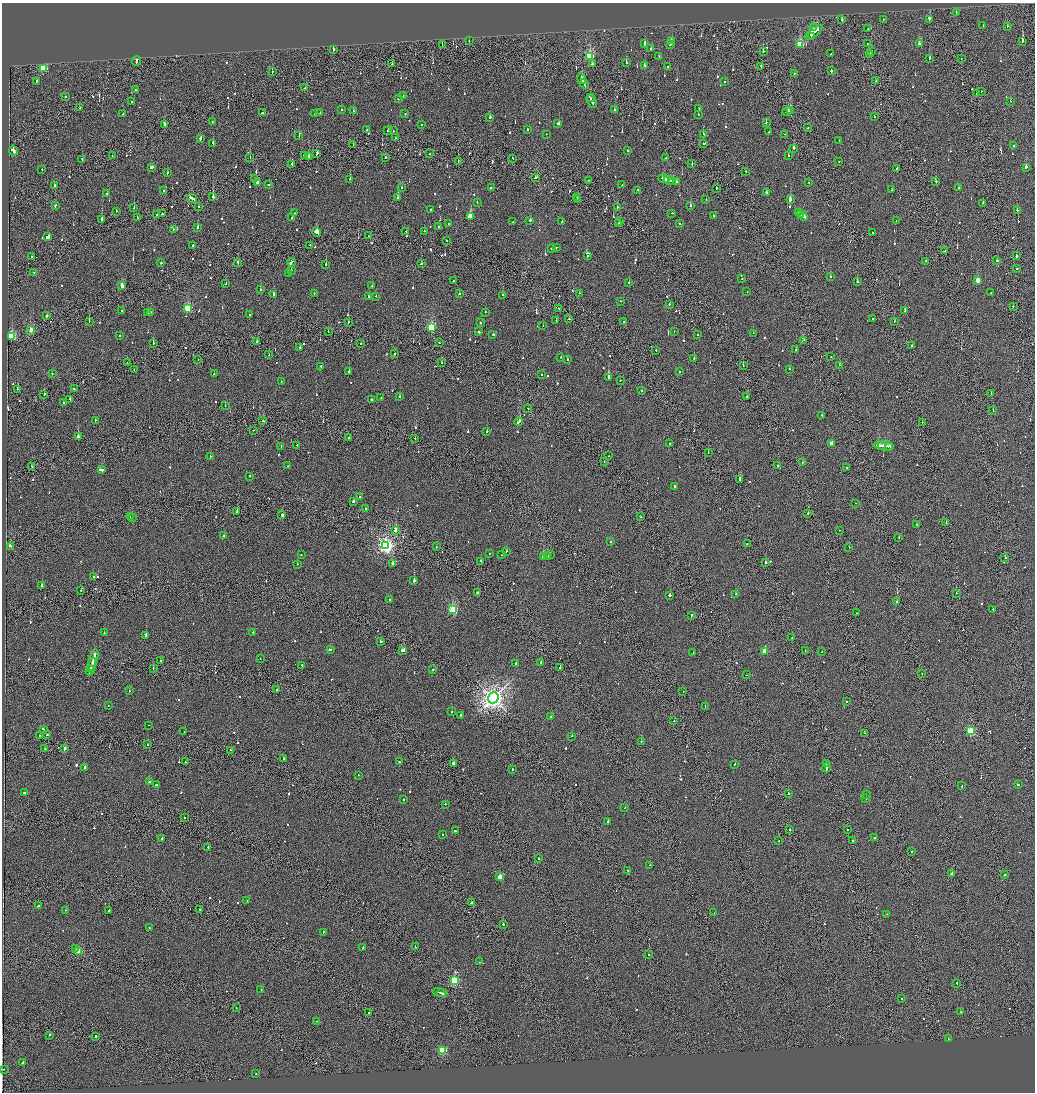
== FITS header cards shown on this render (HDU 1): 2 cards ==
NAXIS1  =                 2065
NAXIS2  =                 2180

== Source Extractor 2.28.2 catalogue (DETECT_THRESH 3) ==
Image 2065 x 2180 px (HDU 1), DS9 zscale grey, zoomed out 1/2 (1 PNG px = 2 x 2 image px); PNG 1037 x 1094 px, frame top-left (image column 1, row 2179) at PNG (2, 3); each listed source drawn as its Kron ellipse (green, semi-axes under 4 px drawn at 4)
Background -0.106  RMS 0.066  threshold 0.199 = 3 sigma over >= 5 px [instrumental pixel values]
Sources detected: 994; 56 cannot appear on this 1/2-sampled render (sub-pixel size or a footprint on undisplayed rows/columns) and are neither listed nor drawn; of the other 938, the 500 brightest by FLUX_AUTO listed and drawn (438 fainter detections omitted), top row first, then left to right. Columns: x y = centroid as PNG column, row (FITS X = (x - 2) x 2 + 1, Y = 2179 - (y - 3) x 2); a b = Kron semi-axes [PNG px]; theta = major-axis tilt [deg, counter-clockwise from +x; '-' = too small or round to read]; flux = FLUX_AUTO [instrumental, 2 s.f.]
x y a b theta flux
956 12 2 1 - 80
883 19 2 2 - 86
929 19 3 2 - 390
842 20 2 2 - 78
983 26 2 2 - 71
1007 26 2 2 - 120
813 27 3 2 - 96
868 28 2 2 - 75
814 32 10 2 37 580
811 37 2 2 - 450
671 40 2 2 - 430
469 41 2 1 - 110
1022 41 2 2 - 490
645 43 3 2 - 200
670 44 3 2 - 220
867 44 2 1 - 96
919 44 3 2 - 64
442 45 2 1 - 140
800 45 3 3 - 740
651 48 2 2 - 72
333 50 2 2 - 330
763 51 2 1 - 300
871 52 3 2 - 310
831 54 2 1 - 110
870 54 3 1 - 300
590 57 4 3 - 1100
659 57 2 2 - 60
929 58 2 2 - 69
961 59 2 1 - 290
136 61 5 2 - 310
626 63 2 2 - 97
392 64 2 2 - 64
592 64 2 2 - 86
645 66 2 2 - 130
668 67 2 1 - 83
761 67 2 2 - 69
43 68 3 3 - 890
831 71 2 2 - 210
272 72 2 1 - 73
794 73 2 2 - 150
582 78 5 2 - 330
36 81 2 2 - 360
876 81 2 1 - 120
724 82 2 1 - 83
584 84 5 2 - 290
305 88 2 2 - 150
135 90 2 2 - 97
981 91 2 2 - 81
976 94 2 1 - 71
65 96 2 2 - 59
403 96 2 2 - 67
590 98 4 1 - 220
398 99 2 1 - 65
131 101 2 1 - 79
592 101 7 2 -61 450
1010 101 2 2 - 83
80 108 2 1 - 73
699 108 2 2 - 62
342 109 2 2 - 59
614 110 2 2 - 130
790 110 3 2 - 240
353 111 2 2 - 58
787 112 5 2 - 280
262 113 2 2 - 210
320 113 2 2 - 61
123 114 2 2 - 77
315 114 2 2 - 130
405 114 2 2 - 89
698 115 2 1 - 110
874 117 2 2 - 61
489 118 2 2 - 160
212 122 2 2 - 81
766 123 2 2 - 120
164 124 3 2 - 84
558 124 3 2 - 220
421 125 2 1 - 180
807 128 2 1 - 110
528 129 2 2 - 160
367 130 2 2 - 170
388 131 2 2 - 570
393 131 2 2 - 61
769 132 2 2 - 96
546 134 2 1 - 71
703 134 2 2 - 59
785 134 2 1 - 91
299 136 2 2 - 180
200 138 3 2 - 360
395 138 2 1 - 58
839 140 2 2 - 60
213 143 2 2 - 510
704 143 3 2 - 230
353 144 2 1 - 60
1014 145 2 1 - 610
794 148 2 2 - 450
628 150 2 2 - 300
13 151 5 2 - 510
430 153 2 2 - 98
317 154 3 2 - 360
304 155 2 2 - 92
112 156 2 1 - 72
309 156 2 2 - 580
789 156 2 2 - 140
250 157 2 2 - 61
386 157 2 2 - 65
512 158 3 1 - 65
666 158 2 2 - 190
82 159 2 2 - 95
458 162 2 2 - 100
839 162 2 2 - 100
692 163 2 1 - 98
292 164 3 2 - 96
151 167 3 2 - 220
1026 167 2 2 - 850
897 168 4 2 - 350
42 169 2 2 - 59
746 171 2 1 - 68
167 173 2 2 - 190
535 178 2 2 - 250
254 179 2 2 - 100
350 179 2 2 - 200
664 179 5 2 - 400
588 180 2 2 - 60
669 181 6 2 -15 410
673 181 3 2 - 230
936 181 2 2 - 110
676 182 3 2 - 190
809 182 2 2 - 90
257 183 2 2 - 160
269 184 2 2 - 60
622 185 2 2 - 77
54 186 2 2 - 120
491 187 2 2 - 100
402 188 2 2 - 70
716 188 2 2 - 63
958 188 2 2 - 64
638 190 2 2 - 67
892 190 2 2 - 70
163 191 2 1 - 69
766 193 2 2 - 260
107 194 2 2 - 66
213 197 2 2 - 450
577 197 2 1 - 59
192 198 5 2 - 420
398 198 2 2 - 590
578 199 2 2 - 140
706 200 2 1 - 80
790 200 3 2 - 740
477 202 2 2 - 76
983 203 2 2 - 100
55 206 2 2 - 95
199 206 2 2 - 81
691 206 2 2 - 270
617 207 2 1 - 170
134 208 2 2 - 100
431 210 2 2 - 94
1017 210 2 2 - 180
116 211 2 2 - 60
294 213 2 2 - 130
672 213 2 2 - 110
798 213 2 2 - 120
162 214 2 2 - 130
800 214 3 2 - 180
157 215 2 1 - 340
713 215 2 2 - 160
804 216 5 2 - 390
470 217 3 2 - 360
137 218 2 1 - 380
292 218 2 2 - 330
102 219 2 2 - 500
530 220 2 2 - 500
896 220 2 2 - 68
513 222 2 2 - 58
562 222 2 1 - 110
620 222 2 1 - 180
449 223 2 2 - 140
618 223 2 1 - 160
679 224 2 1 - 89
439 227 2 1 - 60
197 228 2 2 - 170
173 229 2 2 - 97
406 231 2 2 - 110
424 231 2 2 - 60
317 232 5 2 - 16000
872 233 2 1 - 68
369 236 2 2 - 62
48 237 3 2 - 4800
447 240 2 1 - 67
310 245 2 1 - 70
193 246 3 2 - 320
556 247 2 1 - 60
551 248 2 2 - 78
944 251 3 2 - 180
32 256 2 2 - 240
587 256 2 2 - 110
1016 256 2 2 - 200
997 260 2 2 - 99
926 261 2 2 - 68
238 262 2 1 - 150
291 262 4 2 - 290
161 263 2 2 - 130
326 264 2 2 - 110
421 264 2 2 - 110
1017 269 2 2 - 90
291 270 2 1 - 84
34 272 2 1 - 59
288 274 2 2 - 160
830 277 2 2 - 71
742 279 2 2 - 77
453 281 2 2 - 110
977 281 3 2 - 180
629 282 2 2 - 76
857 282 2 2 - 340
226 284 2 2 - 60
122 286 3 2 - 150
372 286 2 2 - 310
261 290 2 2 - 84
747 292 2 2 - 120
314 293 2 1 - 410
579 293 2 2 - 90
991 293 2 1 - 73
460 294 2 2 - 210
274 295 2 2 - 170
503 295 2 2 - 73
369 296 3 2 - 1200
376 296 2 2 - 130
620 301 2 2 - 62
669 304 2 2 - 110
1013 307 2 1 - 67
188 308 3 3 - 800
559 308 2 1 - 100
905 310 2 2 - 100
122 311 2 2 - 120
150 312 2 2 - 120
485 312 2 2 - 80
148 313 2 2 - 76
249 315 2 2 - 84
47 316 3 2 - 150
873 318 2 2 - 130
569 319 2 2 - 97
89 321 3 2 - 240
556 321 2 1 - 76
894 321 2 2 - 86
348 322 2 2 - 82
623 322 2 2 - 130
480 323 2 2 - 170
543 325 2 2 - 88
431 328 3 3 - 1200
31 330 3 2 - 140
674 331 2 2 - 63
328 332 2 1 - 63
478 332 3 2 - 290
753 333 2 2 - 66
493 334 2 1 - 420
698 334 2 1 - 170
119 335 2 2 - 66
11 337 4 3 - 970
257 341 2 2 - 190
803 341 4 2 - 89
153 343 2 2 - 180
439 343 2 2 - 86
360 344 2 1 - 92
911 346 2 1 - 120
300 347 2 2 - 69
656 350 2 2 - 74
796 350 2 2 - 130
394 354 2 2 - 100
268 355 2 1 - 140
561 357 2 2 - 76
831 357 2 2 - 71
694 358 2 2 - 200
198 359 2 1 - 85
567 359 2 2 - 110
127 363 2 1 - 180
442 363 2 1 - 140
743 365 2 1 - 93
839 365 2 2 - 65
321 367 2 2 - 120
789 369 2 2 - 58
134 370 2 1 - 69
349 372 2 2 - 130
679 372 2 2 - 77
52 373 2 2 - 130
214 374 2 2 - 71
541 374 2 2 - 100
608 378 2 2 - 1600
620 380 2 2 - 95
281 381 2 2 - 68
17 389 2 2 - 58
74 389 2 2 - 110
641 391 2 2 - 270
44 394 2 2 - 270
991 394 2 2 - 83
381 397 2 2 - 72
400 397 2 2 - 88
747 397 2 2 - 84
70 399 2 2 - 87
371 399 2 2 - 300
63 403 2 2 - 90
225 405 2 2 - 88
528 408 2 1 - 430
993 411 2 2 - 370
822 415 2 2 - 59
95 420 2 2 - 65
263 421 3 2 - 160
519 422 4 2 - 330
922 422 2 2 - 61
254 430 2 1 - 61
487 432 2 2 - 300
78 437 2 2 - 540
349 437 2 2 - 140
415 438 2 1 - 170
669 443 2 2 - 69
831 444 3 2 - 170
297 445 2 1 - 120
879 445 6 2 -9 420
885 446 8 2 -10 540
889 446 3 1 - 300
281 447 2 2 - 71
708 453 2 1 - 59
210 456 2 2 - 65
608 456 2 1 - 170
604 461 2 2 - 64
802 462 2 2 - 78
32 466 2 2 - 120
287 466 2 2 - 66
777 466 2 2 - 73
846 468 2 2 - 140
101 470 3 2 - 700
250 476 2 2 - 83
740 479 4 2 - 860
675 486 3 2 - 120
360 497 2 2 - 62
353 501 2 2 - 310
855 503 2 2 - 64
365 508 2 2 - 68
237 511 2 1 - 340
808 513 2 2 - 1200
282 514 3 2 - 1100
130 517 2 1 - 600
641 517 2 1 - 59
132 518 2 1 - 140
946 522 2 2 - 360
917 524 2 2 - 210
395 530 2 2 - 680
839 530 2 2 - 64
224 536 2 2 - 180
899 538 2 2 - 78
610 541 2 2 - 69
747 544 2 1 - 87
386 545 4 4 - 4000
10 546 4 2 - 230
436 547 2 2 - 80
849 547 2 2 - 71
506 551 2 2 - 210
490 553 2 1 - 150
301 555 2 2 - 59
502 555 2 2 - 71
550 555 2 1 - 350
548 556 2 1 - 190
544 557 3 2 - 910
1005 558 2 1 - 530
481 561 2 2 - 130
393 563 2 2 - 320
766 563 2 2 - 450
297 564 2 2 - 87
94 577 2 2 - 190
414 581 2 2 - 1200
41 586 2 2 - 630
81 590 2 1 - 100
477 593 2 2 - 1200
956 593 2 1 - 120
735 594 3 2 - 110
669 595 2 2 - 620
389 599 2 2 - 84
897 602 2 2 - 100
993 609 2 2 - 59
453 610 3 3 - 1400
857 613 2 1 - 84
691 616 4 1 - 180
253 632 2 2 - 81
104 633 2 2 - 96
146 636 2 2 - 1000
792 638 2 1 - 110
381 641 3 2 - 190
330 649 3 2 - 200
403 650 3 2 - 520
765 651 3 3 - 340
805 651 2 2 - 120
693 652 2 2 - 90
822 652 2 1 - 89
260 658 2 1 - 76
93 660 11 2 75 800
161 661 2 1 - 68
541 662 2 2 - 61
516 663 2 2 - 81
92 665 8 2 75 470
302 665 2 2 - 91
560 668 2 1 - 88
153 669 2 1 - 61
90 670 5 2 - 340
433 670 2 1 - 120
922 673 2 1 - 58
746 675 2 1 - 63
277 690 2 1 - 79
129 691 2 2 - 74
683 692 2 1 - 100
493 698 5 5 - 9800
846 702 2 2 - 290
108 706 2 2 - 84
705 706 2 2 - 73
452 712 2 2 - 92
460 715 2 2 - 370
551 717 2 2 - 310
674 721 2 1 - 60
148 725 2 1 - 66
43 729 2 2 - 88
184 731 3 1 - 270
970 731 3 3 - 960
865 733 2 2 - 69
39 735 2 1 - 62
47 735 3 1 - 150
572 736 2 2 - 63
641 741 2 2 - 61
148 744 2 2 - 59
45 749 2 2 - 58
64 749 3 1 - 190
230 750 2 1 - 110
284 759 2 1 - 310
185 762 3 2 - 140
399 762 2 1 - 79
453 763 3 2 - 200
735 764 2 2 - 200
826 764 2 1 - 230
85 767 2 2 - 240
826 768 4 2 - 680
512 769 3 2 - 93
358 775 2 2 - 65
149 782 2 2 - 230
156 785 2 2 - 390
1018 785 2 2 - 120
962 786 2 2 - 150
25 792 3 2 - 180
788 793 2 2 - 130
866 795 2 2 - 190
866 798 2 2 - 72
403 799 2 2 - 87
445 804 2 2 - 71
625 808 2 1 - 110
185 818 2 1 - 94
607 821 2 2 - 59
847 829 2 2 - 110
790 830 2 1 - 870
455 831 3 2 - 210
443 835 2 2 - 66
874 837 2 2 - 200
162 838 2 2 - 72
778 841 2 2 - 84
853 841 3 2 - 180
208 847 3 1 - 710
912 852 2 1 - 61
539 859 2 1 - 71
650 865 2 2 - 87
628 870 2 2 - 87
951 874 4 2 - 240
1004 874 2 2 - 220
500 877 3 3 - 320
247 901 2 2 - 93
471 903 2 2 - 110
38 905 2 2 - 130
200 909 2 2 - 72
65 910 2 1 - 80
109 910 3 2 - 200
714 913 2 1 - 67
887 914 2 2 - 70
503 924 2 2 - 280
149 928 2 2 - 89
323 932 2 2 - 75
415 947 2 1 - 83
75 948 2 2 - 190
363 948 2 2 - 140
79 951 3 3 - 650
648 955 2 1 - 300
479 962 2 2 - 62
454 980 3 3 - 1300
957 983 2 2 - 160
261 989 2 2 - 70
439 992 6 2 -17 390
442 993 5 1 - 290
901 998 2 2 - 79
236 1008 2 2 - 62
960 1012 2 2 - 99
369 1013 2 2 - 130
316 1021 2 2 - 71
49 1035 2 1 - 65
95 1036 2 2 - 330
948 1039 2 2 - 380
442 1050 3 3 - 870
23 1062 3 2 - 210
4 1069 2 2 - 61
256 1073 2 2 - 69
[438 fainter detections neither listed nor drawn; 56 sub-pixel or undisplayed-footprint detections neither listed nor drawn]